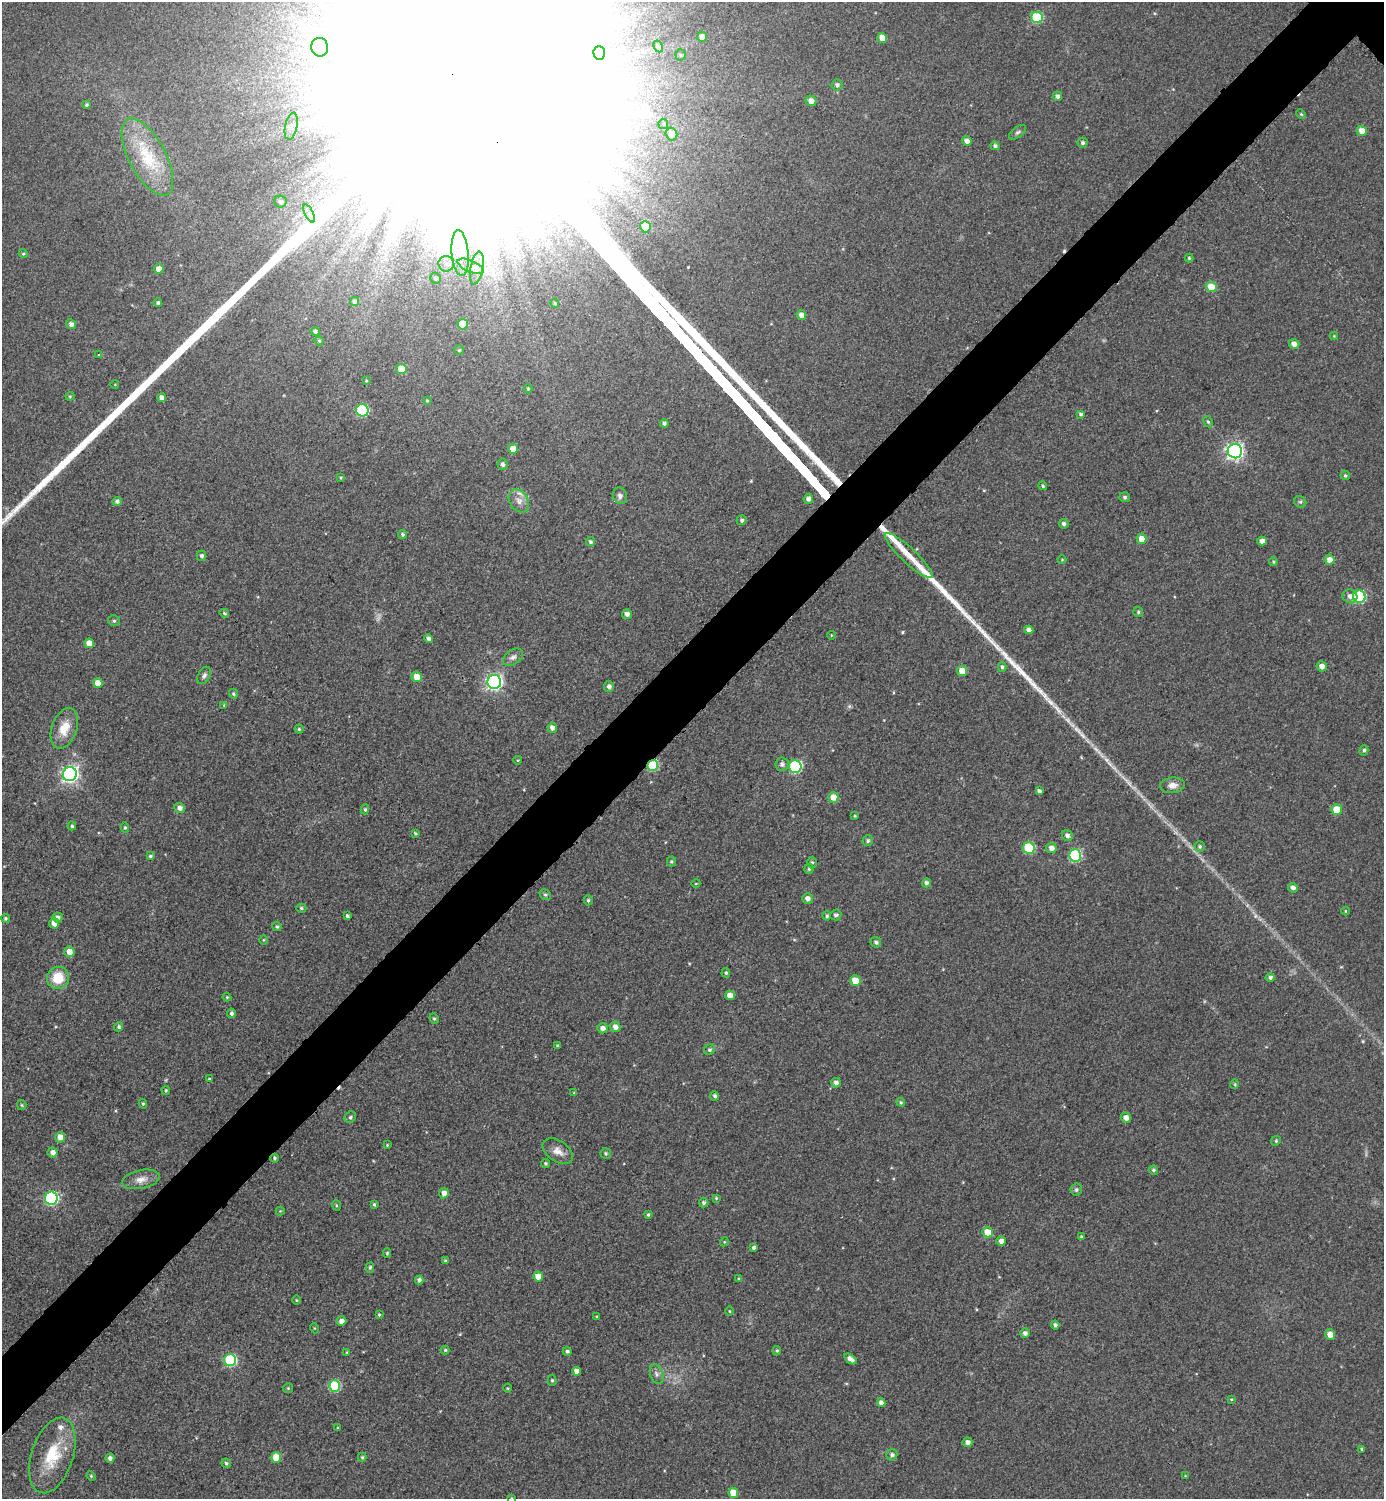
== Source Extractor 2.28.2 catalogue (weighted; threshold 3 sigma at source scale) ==
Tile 7 of 4 x 4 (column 3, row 2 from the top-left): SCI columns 3072-4453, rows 3004-4500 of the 5997 x 5997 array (HDU 1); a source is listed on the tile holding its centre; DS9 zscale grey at full resolution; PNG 1386 x 1501 px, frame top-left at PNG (2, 2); each listed source drawn as its Kron ellipse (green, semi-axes under 4 px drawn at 4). Shown black and unused: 5% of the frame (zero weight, under 2 of 3 exposures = <1% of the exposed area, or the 3 px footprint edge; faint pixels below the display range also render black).
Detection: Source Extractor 2.28.2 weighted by HDU 2 'WHT'; one run over the whole footprint, this tile lists its part. Background 0.0372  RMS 0.018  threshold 0.0792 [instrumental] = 3 sigma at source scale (4.5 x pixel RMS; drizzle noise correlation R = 1.50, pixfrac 1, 0.05/0.05 arcsec/px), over >= 5 px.
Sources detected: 246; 2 inside a brighter object's white glare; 2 cosmic-ray / hot-pixel residue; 3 long thin detections or spike segments (spike, bleed or trail) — neither listed nor drawn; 2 inside a brighter listed object's ellipse — not listed separately; the other 237 listed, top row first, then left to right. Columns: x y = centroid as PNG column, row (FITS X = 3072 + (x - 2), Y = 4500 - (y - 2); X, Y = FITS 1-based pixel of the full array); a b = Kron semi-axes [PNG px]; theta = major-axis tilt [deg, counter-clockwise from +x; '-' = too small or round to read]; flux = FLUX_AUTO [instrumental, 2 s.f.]
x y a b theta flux
1037 17 6 5 - 110
702 37 5 4 - 9.7
882 38 5 4 - 19
658 46 6 4 -63 2.8
320 47 9 8 - 16
599 53 7 6 - 6
681 55 6 5 - 3.2
837 85 5 5 - 4.5
1057 96 5 5 - 5.6
811 101 5 5 - 12
86 105 4 4 - 3.1
1301 114 5 3 - 1.7
663 124 5 5 - 2.5
291 126 14 6 77 12
1362 131 5 5 - 16
1018 132 10 5 37 4.2
671 134 6 6 - 16
967 141 5 4 - 8.8
1082 143 5 5 - 4.3
995 146 4 4 - 4.7
147 157 43 18 -62 75
280 202 6 6 - 5.7
309 213 10 4 -64 6.6
645 227 5 5 - 42
460 253 23 8 -85 31
23 254 5 4 - 2.3
1189 258 4 4 - 2.4
446 264 8 7 - 8.8
471 266 14 6 -24 14
477 268 17 6 80 17
159 269 5 4 - 16
435 278 5 5 - 4.1
1211 287 5 5 - 42
354 301 5 4 - 4.3
158 303 4 4 - 3.7
555 303 5 4 - 2.2
801 315 5 4 - 10
71 324 5 4 - 7
463 324 5 5 - 45
315 331 5 4 - 4.5
1334 336 4 4 - 1.6
319 341 4 4 - 2.5
1294 344 5 5 - 11
459 350 5 4 - 2.6
99 355 3 3 - 2.9
401 369 5 5 - 28
366 381 4 3 - 1.7
115 384 4 3 - 1.2
528 389 4 4 - 2.3
70 396 4 4 - 2
161 398 4 4 - 7.4
427 400 4 3 - 1.9
362 410 6 6 - 150
1081 414 4 4 - 3.9
1208 422 6 4 -61 2.9
664 423 4 4 - 3.7
513 449 5 5 - 15
1235 451 7 7 - 600
502 464 6 5 - 5.3
1345 475 5 4 - 3
340 478 4 3 - 1.6
1043 486 4 4 - 2.7
620 496 8 7 - 6.5
1125 497 5 5 - 3.6
808 499 5 5 - 6.7
117 501 5 4 - 4.4
519 501 12 9 -58 13
1300 502 6 5 - 3.4
742 520 5 5 - 3.9
1064 524 5 4 - 4.8
402 534 4 4 - 3.5
1141 539 5 5 - 18
1262 541 4 4 - 9.8
590 542 4 4 - 3.7
201 556 5 4 - 4.4
909 556 32 7 -43 25
1062 560 4 4 - 1.7
1330 560 5 5 - 13
1273 562 4 3 - 2.1
1350 596 7 7 - 9.2
1359 597 6 6 - 150
1138 612 5 5 - 2.7
224 613 5 4 - 3
627 614 5 5 - 7.7
114 621 6 5 - 3.6
1029 630 4 4 - 7.7
831 635 4 3 - 1.3
428 638 4 4 - 5.2
89 643 5 4 - 17
513 657 11 7 33 7.7
1322 666 5 5 - 9.9
1002 667 4 4 - 3.5
962 671 5 5 - 24
204 675 9 6 62 5.5
417 677 5 5 - 21
494 682 7 7 - 480
98 683 5 4 - 21
609 686 5 5 - 6.9
233 694 5 4 - 2.9
224 705 4 4 - 1.7
64 728 21 12 70 33
552 728 5 4 - 8.1
299 729 4 4 - 2.5
1364 750 5 4 - 3.4
518 760 4 4 - 2
782 764 7 7 - 7
653 765 5 5 - 110
795 766 6 6 - 180
70 774 7 7 - 560
1172 785 12 8 5 12
1039 791 4 4 - 4.9
833 797 5 5 - 19
180 808 5 5 - 7.8
365 809 5 4 - 3.1
1337 810 5 5 - 36
855 816 3 3 - 2
72 826 4 4 - 3.1
125 828 5 4 - 2.7
415 833 3 3 - 2.4
1067 836 6 5 - 6.9
868 841 5 5 - 3.8
1200 846 5 5 - 3.2
1029 848 6 5 - 110
1051 848 5 5 - 9.7
1075 855 6 6 - 180
150 856 4 3 - 3
671 861 5 4 - 2.7
812 863 6 4 87 3.8
809 869 5 4 - 2.8
696 883 4 3 - 1.4
927 883 5 4 - 5.4
1293 888 5 4 - 7.5
545 895 6 5 - 2.7
808 898 5 5 - 9.1
588 900 5 4 - 3.2
301 908 5 4 - 3
1345 911 4 3 - 1.6
836 915 6 5 - 4.8
347 916 4 3 - 3.4
827 916 4 4 - 3.4
58 917 5 5 - 5.9
5 918 4 4 - 3.1
54 923 5 5 - 13
277 926 4 4 - 3.2
263 940 4 3 - 1.5
876 942 5 5 - 4.6
69 952 5 5 - 14
726 973 5 4 - 2.7
1270 977 4 4 - 4.7
58 978 11 11 - 43
855 981 5 5 - 35
730 995 5 5 - 15
227 997 4 4 - 1.9
231 1013 5 4 - 4.3
434 1019 5 3 - 2.4
119 1027 5 4 - 3.8
615 1027 5 5 - 12
603 1028 5 5 - 9.2
557 1045 4 3 - 1.9
709 1050 6 5 - 4
209 1079 4 3 - 2.3
836 1083 5 4 - 6.9
1235 1084 5 3 - 1.6
166 1090 4 3 - 2.3
574 1093 4 3 - 2
715 1096 4 4 - 3.8
901 1102 4 4 - 2.4
143 1104 5 4 - 2.5
22 1105 5 4 - 2.3
350 1117 6 5 - 3.4
1126 1118 5 5 - 11
60 1137 5 5 - 14
1276 1141 5 4 - 2.4
387 1145 3 3 - 1.6
558 1151 17 10 -35 16
53 1152 5 5 - 9.2
606 1153 5 5 - 3.1
274 1158 4 4 - 3.5
546 1163 5 4 - 3.4
1153 1170 4 4 - 3.5
141 1179 19 9 11 17
1076 1190 6 6 - 4.2
444 1193 5 4 - 11
51 1198 6 6 - 250
716 1198 3 3 - 1.7
704 1203 5 5 - 4.3
374 1204 3 3 - 2.3
336 1205 5 3 - 1.9
280 1211 4 4 - 1.7
648 1215 4 3 - 2.3
988 1232 5 5 - 30
1081 1237 4 3 - 2.8
1001 1241 4 4 - 9.7
724 1242 4 3 - 1.6
753 1248 4 3 - 3.9
387 1253 5 4 - 1.9
445 1261 4 4 - 3.2
370 1267 5 4 - 3.3
538 1276 5 5 - 18
739 1279 4 4 - 2.6
419 1280 4 4 - 5.5
296 1300 4 3 - 1.7
729 1311 5 3 - 1.6
379 1315 4 3 - 1.9
597 1316 4 3 - 1.6
341 1321 5 4 - 9.8
1055 1325 4 4 - 5.3
314 1328 5 3 - 1.5
1025 1333 5 5 - 6.1
1330 1334 5 5 - 17
445 1350 4 4 - 2.2
567 1351 4 4 - 3.6
777 1351 5 4 - 2.5
347 1352 4 3 - 1.6
850 1359 7 4 -36 9.3
230 1360 6 6 - 160
576 1371 4 4 - 11
657 1374 10 6 -70 6.7
552 1380 5 4 - 2.6
335 1386 6 5 - 110
288 1388 5 5 - 2.3
508 1388 4 3 - 1.6
1231 1399 4 3 - 1.7
881 1403 4 4 - 7.5
338 1428 4 3 - 1.9
968 1442 5 5 - 7.8
1362 1449 3 3 - 2.4
52 1455 39 21 72 78
892 1455 6 5 - 4.6
276 1457 5 5 - 31
362 1457 4 4 - 2.4
110 1458 4 4 - 6.4
226 1463 5 4 - 3.2
91 1476 5 4 - 2
1185 1476 3 3 - 1.3
733 1493 5 5 - 25
511 1498 4 3 - 1.8
Overlapping masked pixels (flux is a lower limit): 2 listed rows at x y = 653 765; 274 1158
Isophote crosses this tile's border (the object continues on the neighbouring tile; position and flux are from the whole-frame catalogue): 1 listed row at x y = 511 1498